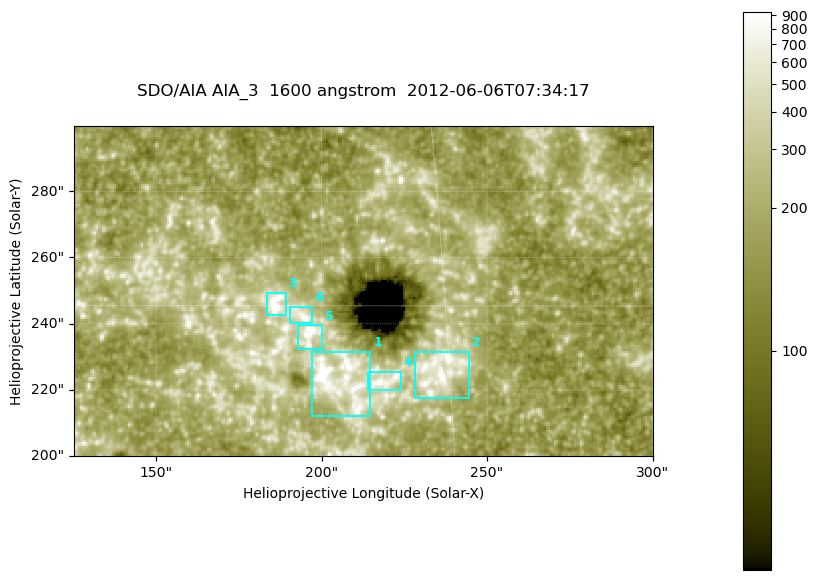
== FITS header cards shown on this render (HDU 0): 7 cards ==
TELESCOP= 'SDO/AIA '
INSTRUME= 'AIA_3   '
WAVELNTH=                 1600
WAVEUNIT= 'angstrom'
DATE-OBS= '2012-06-06T07:34:17.13'
CTYPE1  = 'HPLN-TAN'
CTYPE2  = 'HPLT-TAN'

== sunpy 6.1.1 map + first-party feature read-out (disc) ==
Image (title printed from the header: SDO/AIA AIA_3  1600 angstrom  2012-06-06T07:34:17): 287 x 164 px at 0.609 arcsec/px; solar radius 946 arcsec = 1552 px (partial field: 0.6% of the solar disc is inside the frame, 100% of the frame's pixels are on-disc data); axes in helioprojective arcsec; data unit not stated in the header (colour bar unlabelled)
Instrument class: DISC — disc imager (sunpy class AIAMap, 1600 A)
Bright regions (active regions / flare kernels): reference = the on-disc median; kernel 3 px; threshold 5 sigma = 337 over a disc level ~183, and >= 1.15x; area >= 47 px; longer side >= 3 px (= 1.8 arcsec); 6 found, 6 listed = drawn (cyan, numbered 1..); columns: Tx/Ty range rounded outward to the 2 arcsec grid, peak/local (2 s.f.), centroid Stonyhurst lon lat
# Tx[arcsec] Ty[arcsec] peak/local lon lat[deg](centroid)
1 196..216 212..232 10 +13 +14
2 228..246 216..232 6.5 +15 +14
3 182..190 242..250 6.4 +12 +15
4 214..224 220..226 7.4 +14 +14
5 192..200 232..240 5.7 +12 +14
6 190..198 240..246 7.7 +12 +15